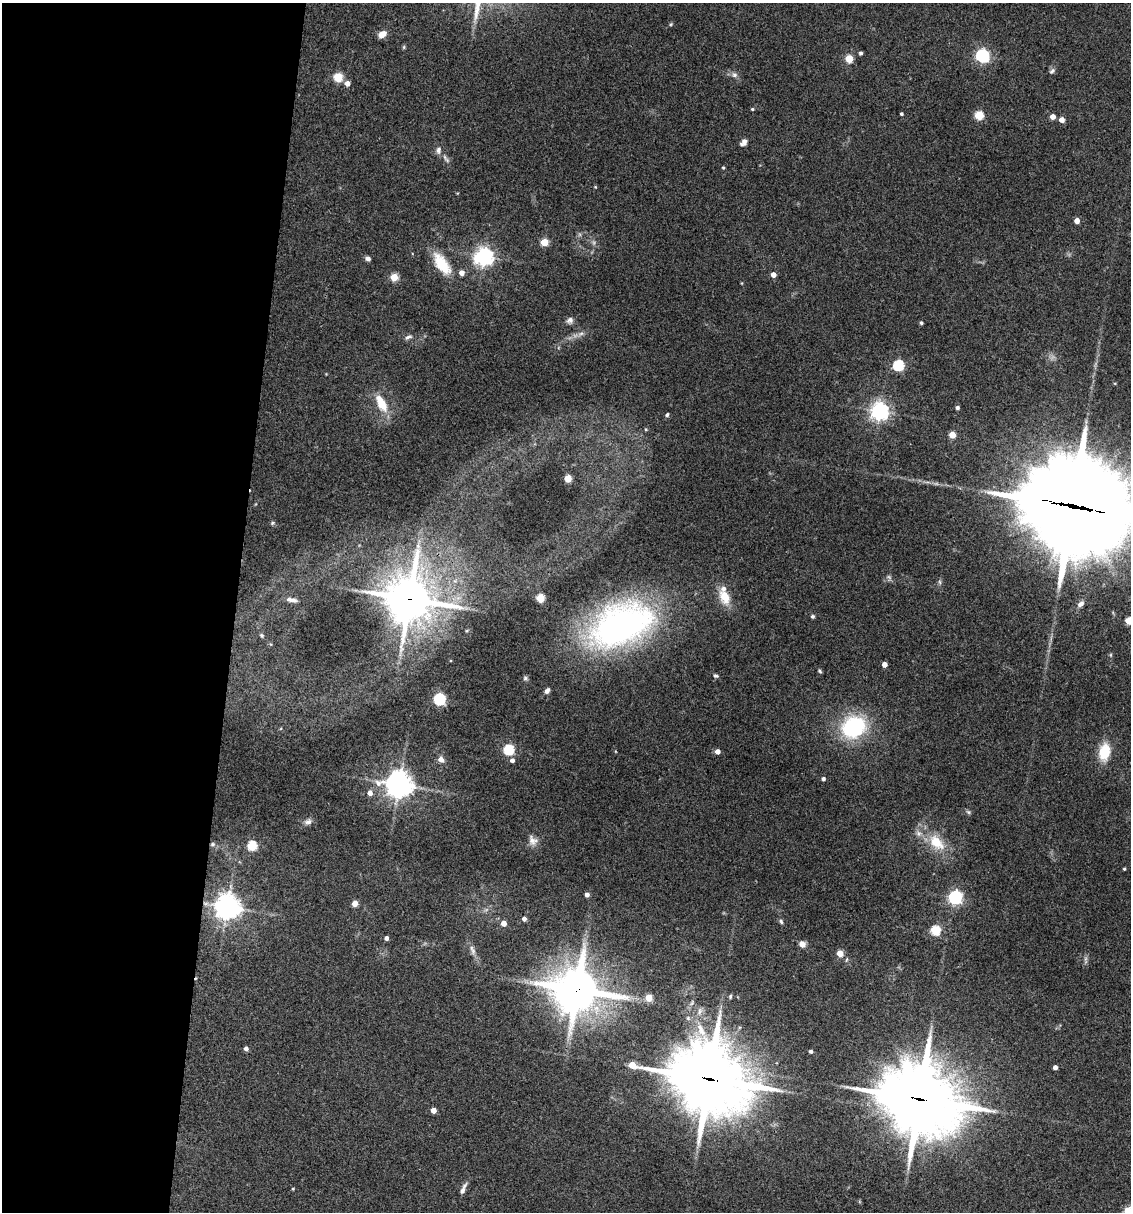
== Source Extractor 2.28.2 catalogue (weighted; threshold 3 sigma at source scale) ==
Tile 5 of 4 x 4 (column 1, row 2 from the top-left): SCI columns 234-1362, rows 2423-3632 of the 4864 x 4846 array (HDU 1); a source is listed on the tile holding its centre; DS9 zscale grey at full resolution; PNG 1133 x 1214 px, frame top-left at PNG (2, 3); no overlay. Shown black and unused: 21% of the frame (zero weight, under 3 of 4 exposures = <1% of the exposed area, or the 3 px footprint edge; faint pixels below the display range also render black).
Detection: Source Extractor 2.28.2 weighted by HDU 2 'WHT'; one run over the whole footprint, this tile lists its part. Background 0.127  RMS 0.0075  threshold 0.0338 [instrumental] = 3 sigma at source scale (4.5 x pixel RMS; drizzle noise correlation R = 1.50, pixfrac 1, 0.05/0.05 arcsec/px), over >= 5 px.
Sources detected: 105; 4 too faint to see at this stretch — not listed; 2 inside a brighter listed object's ellipse — not listed separately; the other 99 listed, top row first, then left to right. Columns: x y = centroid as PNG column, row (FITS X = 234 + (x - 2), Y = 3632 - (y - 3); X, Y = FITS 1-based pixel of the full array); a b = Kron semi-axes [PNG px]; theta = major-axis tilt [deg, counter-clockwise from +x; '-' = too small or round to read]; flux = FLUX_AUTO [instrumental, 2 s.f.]
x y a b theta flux
671 24 5 4 - 0.87
382 34 9 6 36 6
404 47 6 4 89 0.88
861 53 4 4 - 1.6
982 56 6 6 - 150
849 59 5 5 - 26
1052 71 9 6 38 2
734 75 8 7 - 2.7
338 77 5 5 - 38
347 83 5 4 - 6.1
752 109 4 3 - 0.96
901 114 3 3 - 1.3
979 115 5 5 - 36
1053 117 4 4 - 5.8
1062 120 4 4 - 6.6
744 142 9 7 46 3.3
438 150 11 7 90 3.1
446 159 15 4 -51 2.4
723 168 4 3 - 0.97
595 187 4 3 - 0.63
1077 221 4 4 - 6.4
544 242 5 5 - 25
484 257 7 6 - 380
368 259 6 5 - 2.5
442 264 30 13 -55 22
462 273 5 4 - 5.8
773 275 4 4 - 5.8
394 277 5 5 - 22
570 320 9 8 - 2.9
921 323 4 4 - 1.4
581 334 10 5 26 2.9
408 337 11 5 27 2.3
898 366 5 5 - 72
381 403 25 11 -63 16
957 408 4 4 - 2.1
880 411 6 6 - 340
667 415 5 4 - 1.7
646 429 5 4 - 0.89
952 435 5 4 - 16
568 478 5 4 - 23
1072 506 43 34 -18 12000
272 523 6 5 - 1.3
940 582 7 4 -87 1.3
725 597 21 13 -66 14
540 598 5 5 - 36
409 599 18 17 - 2100
292 600 15 5 -11 3.9
1081 604 9 6 39 3
812 616 5 5 - 1.4
1129 621 5 5 - 21
621 625 76 45 24 230
262 635 6 5 - 1.2
1111 655 6 4 -90 0.97
884 664 4 4 - 6.2
820 671 6 4 -42 1.1
716 676 7 5 -17 1.3
525 678 7 5 1 1.5
547 691 6 4 56 2.8
439 699 5 5 - 110
853 727 22 19 30 74
508 750 5 5 - 67
717 751 4 4 - 4.9
1104 752 16 11 79 22
441 760 6 6 - 5
512 760 5 4 - 3
823 779 4 4 - 2.1
399 785 9 8 - 870
370 793 5 5 - 5.3
968 812 7 5 -45 1.3
308 822 10 7 11 2.8
918 833 9 8 - 3.4
532 840 15 10 -62 5.2
936 842 18 11 -45 20
213 844 6 5 - 1.7
252 846 5 5 - 49
1124 869 3 3 - 0.88
587 895 4 4 - 3.3
955 897 6 6 - 180
355 903 4 4 - 8.9
227 907 8 8 - 690
524 919 4 4 - 3.8
781 921 6 5 - 1.6
504 923 4 4 - 8.1
935 930 5 5 - 52
386 938 4 4 - 2.9
802 944 8 7 - 4
473 951 10 6 -90 2.8
840 953 4 4 - 17
577 990 16 14 14 2800
730 996 6 4 86 1.2
649 998 5 5 - 17
246 1049 4 4 - 3
811 1051 4 3 - 2.1
1055 1067 4 4 - 4
709 1079 35 27 -20 4100
920 1099 30 25 -25 4900
433 1110 4 4 - 7.4
293 1189 3 3 - 0.74
463 1189 16 5 66 3.7
Overlapping masked pixels (flux is a lower limit): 6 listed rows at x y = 1072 506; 409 599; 213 844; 577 990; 709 1079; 920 1099
Isophote crosses this tile's border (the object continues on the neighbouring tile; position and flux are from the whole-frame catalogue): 2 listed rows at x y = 1072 506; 1129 621